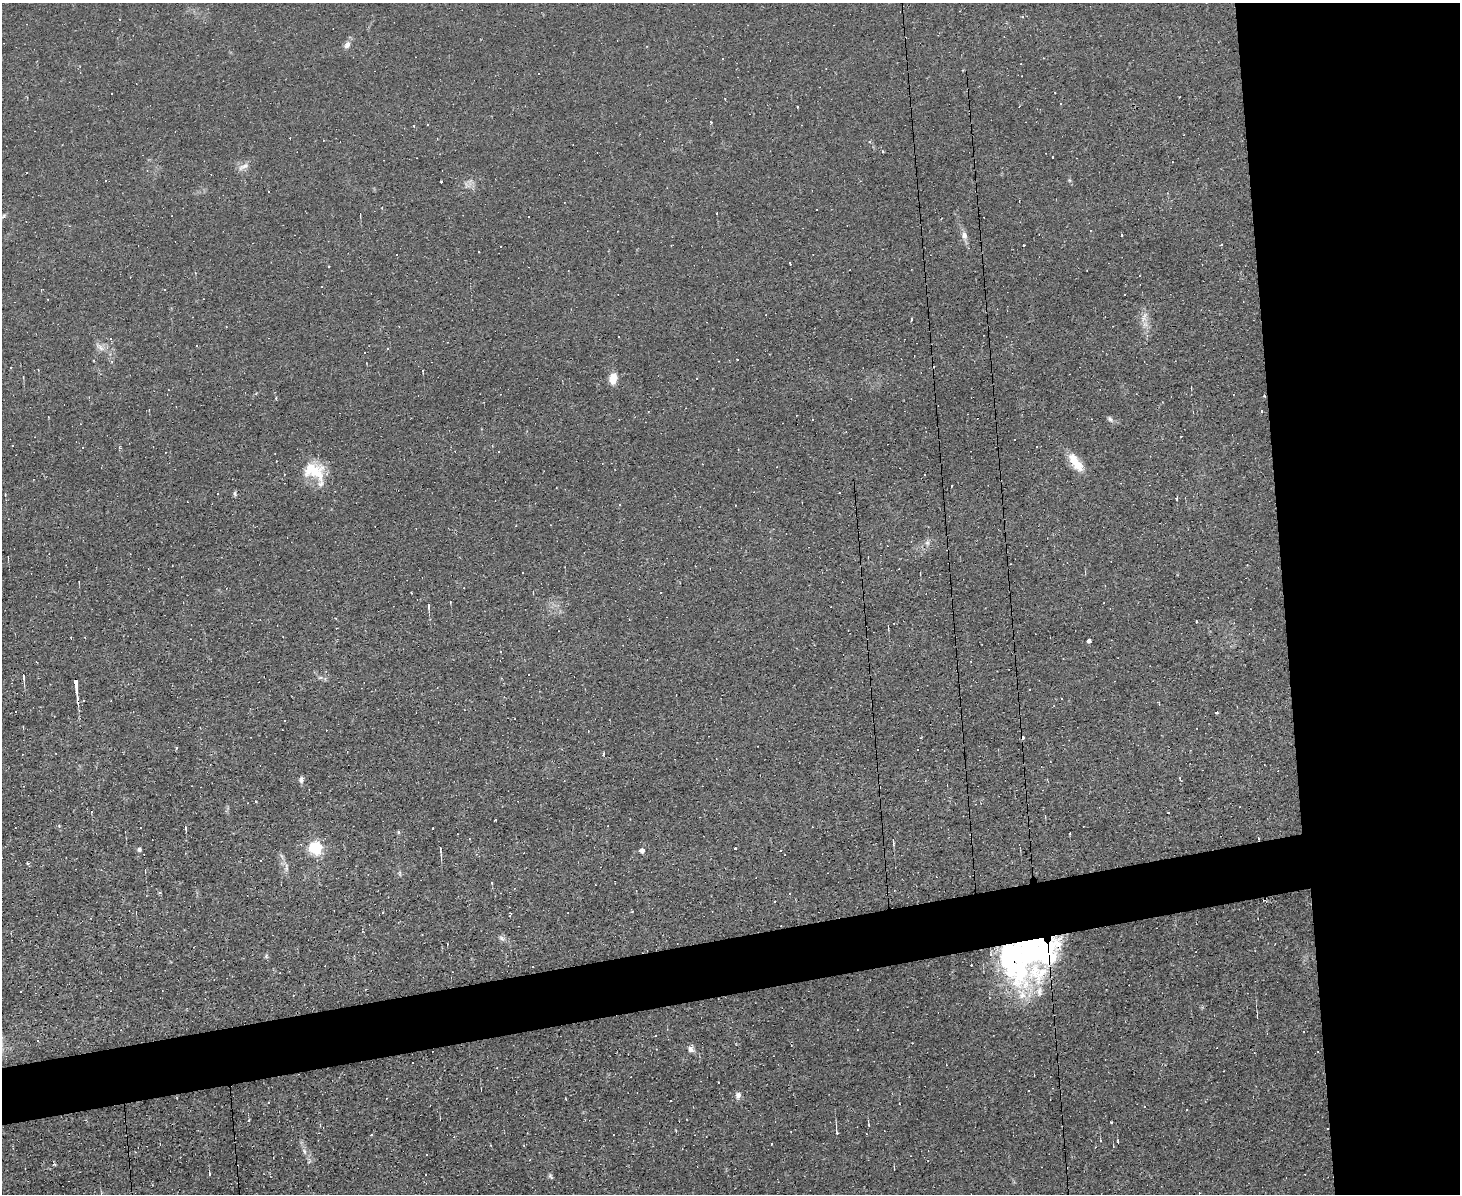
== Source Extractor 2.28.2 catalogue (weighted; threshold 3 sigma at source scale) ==
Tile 6 of 3 x 4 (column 3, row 2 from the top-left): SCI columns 3044-4501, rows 2383-3574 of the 4742 x 4765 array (HDU 1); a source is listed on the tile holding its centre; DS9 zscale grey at full resolution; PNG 1462 x 1196 px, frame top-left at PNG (2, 3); no overlay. Shown black and unused: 16% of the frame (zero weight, under 2 of 3 exposures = <1% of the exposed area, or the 3 px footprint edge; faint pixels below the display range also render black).
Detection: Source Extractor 2.28.2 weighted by HDU 2 'WHT'; one run over the whole footprint, this tile lists its part. Background 0.0153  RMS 0.0039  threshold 0.0178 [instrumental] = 3 sigma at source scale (4.5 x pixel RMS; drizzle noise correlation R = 1.50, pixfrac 1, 0.05/0.05 arcsec/px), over >= 5 px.
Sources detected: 182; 1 inside a brighter object's white glare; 73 cosmic-ray / hot-pixel residue — not listed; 5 inside a brighter listed object's ellipse — not listed separately; the other 103 listed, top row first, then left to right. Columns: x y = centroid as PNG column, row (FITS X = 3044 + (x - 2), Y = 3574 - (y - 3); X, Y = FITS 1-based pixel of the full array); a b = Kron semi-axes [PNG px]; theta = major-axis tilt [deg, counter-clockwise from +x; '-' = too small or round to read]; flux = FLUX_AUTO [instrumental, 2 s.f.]
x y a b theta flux
1022 16 3 3 - 0.85
347 45 10 7 55 2
1055 93 2 2 - 0.3
112 94 3 3 - 0.97
1060 104 3 2 - 0.35
797 107 3 2 - 0.56
711 122 3 3 - 0.3
427 124 3 2 - 0.36
869 141 4 4 - 0.52
882 151 3 3 - 0.68
1053 157 3 3 - 0.84
243 166 18 7 26 2.4
441 182 3 2 - 0.47
467 186 10 7 -25 1.9
360 215 3 2 - 0.3
4 216 7 5 51 0.67
964 235 10 8 -79 2.2
1122 235 3 2 - 0.73
397 255 3 3 - 1.8
789 263 3 3 - 0.75
329 266 2 2 - 0.34
42 289 4 2 - 0.23
1145 315 7 4 72 1.1
100 347 16 6 -44 2.4
387 349 3 3 - 2.5
364 353 3 3 - 1.5
738 360 3 3 - 0.6
11 367 3 2 - 0.31
423 371 3 2 - 0.47
613 378 11 8 84 5.5
1264 396 3 3 - 0.33
1110 419 9 6 -44 1.1
813 420 3 3 - 0.83
83 448 3 3 - 0.51
499 452 3 2 - 0.37
1075 462 25 10 -54 7.6
314 471 31 19 -43 13
952 486 3 2 - 0.53
235 494 7 4 -73 0.65
1176 498 5 3 - 0.63
927 543 7 4 -73 0.86
411 593 3 2 - 0.28
428 606 9 4 -83 0.85
1196 621 3 2 - 0.39
888 627 7 2 90 0.41
71 637 3 2 - 0.5
1089 640 4 4 - 3.7
500 651 3 2 - 0.41
23 677 9 3 -81 0.86
320 677 7 4 1 0.78
76 683 14 4 -85 16
1029 689 2 2 - 0.33
83 700 3 2 - 0.49
1217 713 3 3 - 0.94
176 748 3 3 - 0.73
603 754 5 2 - 0.53
301 780 7 6 - 1.3
256 802 4 3 - 0.46
495 820 3 2 - 0.43
140 828 2 2 - 0.3
185 828 5 3 - 0.46
398 832 5 4 - 0.48
1258 838 4 3 - 0.43
893 841 8 3 -83 0.78
301 844 4 3 - 0.42
316 848 6 5 - 82
735 848 3 3 - 1.2
440 849 9 4 -86 0.88
139 850 5 5 - 0.88
642 850 4 4 - 2.6
780 850 3 3 - 0.45
260 861 3 3 - 1.2
286 867 13 5 83 1.3
145 870 4 2 - 0.34
400 873 8 4 -82 0.66
492 882 3 3 - 3.1
159 892 5 3 - 0.47
362 931 4 2 - 0.41
502 938 9 6 -44 1.3
1029 946 57 33 21 56
266 956 6 5 - 0.63
532 967 3 3 - 0.96
1022 994 19 13 -62 7
1257 1016 4 2 - 0.34
655 1036 3 2 - 0.32
38 1041 4 3 - 0.33
691 1049 11 6 78 1.7
738 1095 9 7 77 1.7
1144 1106 3 3 - 0.83
249 1120 3 3 - 0.41
1111 1122 2 2 - 0.31
869 1125 4 3 - 0.38
837 1133 5 3 - 0.46
371 1135 3 3 - 0.32
1118 1141 4 2 - 0.32
771 1144 3 2 - 0.47
491 1145 3 2 - 0.32
304 1151 7 4 -73 0.84
530 1160 3 2 - 0.3
55 1164 4 3 - 0.43
209 1174 5 2 - 0.38
425 1175 2 2 - 0.29
550 1176 8 4 -56 0.76
Overlapping masked pixels (flux is a lower limit): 3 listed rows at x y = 1264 396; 76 683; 1029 946
Unlisted compact peaks at least as high as the median listed source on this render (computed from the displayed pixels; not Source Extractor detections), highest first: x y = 1069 180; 59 826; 27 863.